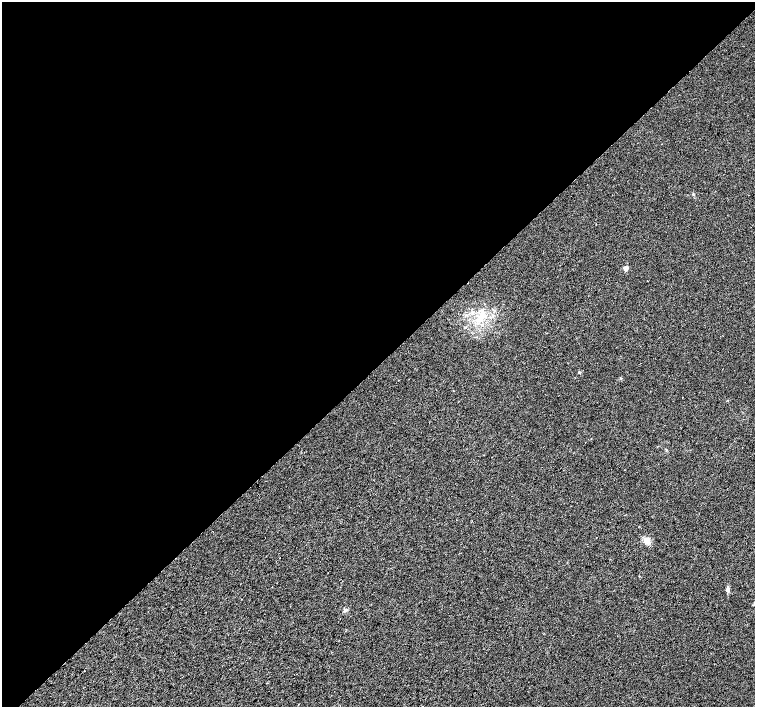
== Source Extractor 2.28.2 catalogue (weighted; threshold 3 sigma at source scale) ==
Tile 2 of 4 x 4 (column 2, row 1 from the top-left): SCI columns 1512-3017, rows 4452-5860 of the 6029 x 6018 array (HDU 1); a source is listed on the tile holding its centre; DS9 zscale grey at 2 x 2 block average (1 PNG px = mean of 2 x 2 image px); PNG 757 x 709 px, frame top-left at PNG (2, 2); no overlay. Shown black and unused: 52% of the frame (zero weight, under 2 of 3 exposures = <1% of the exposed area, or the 3 px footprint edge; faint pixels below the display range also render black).
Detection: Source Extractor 2.28.2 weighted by HDU 2 'WHT'; one run over the whole footprint, this tile lists its part. Background 0.0207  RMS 0.0052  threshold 0.0236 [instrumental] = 3 sigma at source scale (4.5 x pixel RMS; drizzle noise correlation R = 1.50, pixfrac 1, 0.0396/0.0396 arcsec/px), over >= 5 px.
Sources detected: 7; all 7 listed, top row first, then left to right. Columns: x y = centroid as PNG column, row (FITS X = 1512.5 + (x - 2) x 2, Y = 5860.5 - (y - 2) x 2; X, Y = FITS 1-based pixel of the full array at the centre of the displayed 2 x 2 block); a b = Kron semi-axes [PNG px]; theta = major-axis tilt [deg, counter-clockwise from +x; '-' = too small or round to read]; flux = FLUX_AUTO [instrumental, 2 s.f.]
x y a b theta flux
625 268 5 4 - 5
465 327 3 2 - 0.85
579 372 3 2 - 1.6
647 540 8 7 - 6.8
728 589 7 4 79 2.8
754 604 7 2 65 1.6
345 610 5 4 - 2.2
Isophote crosses this tile's border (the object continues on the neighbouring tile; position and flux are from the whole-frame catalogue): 1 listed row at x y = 754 604